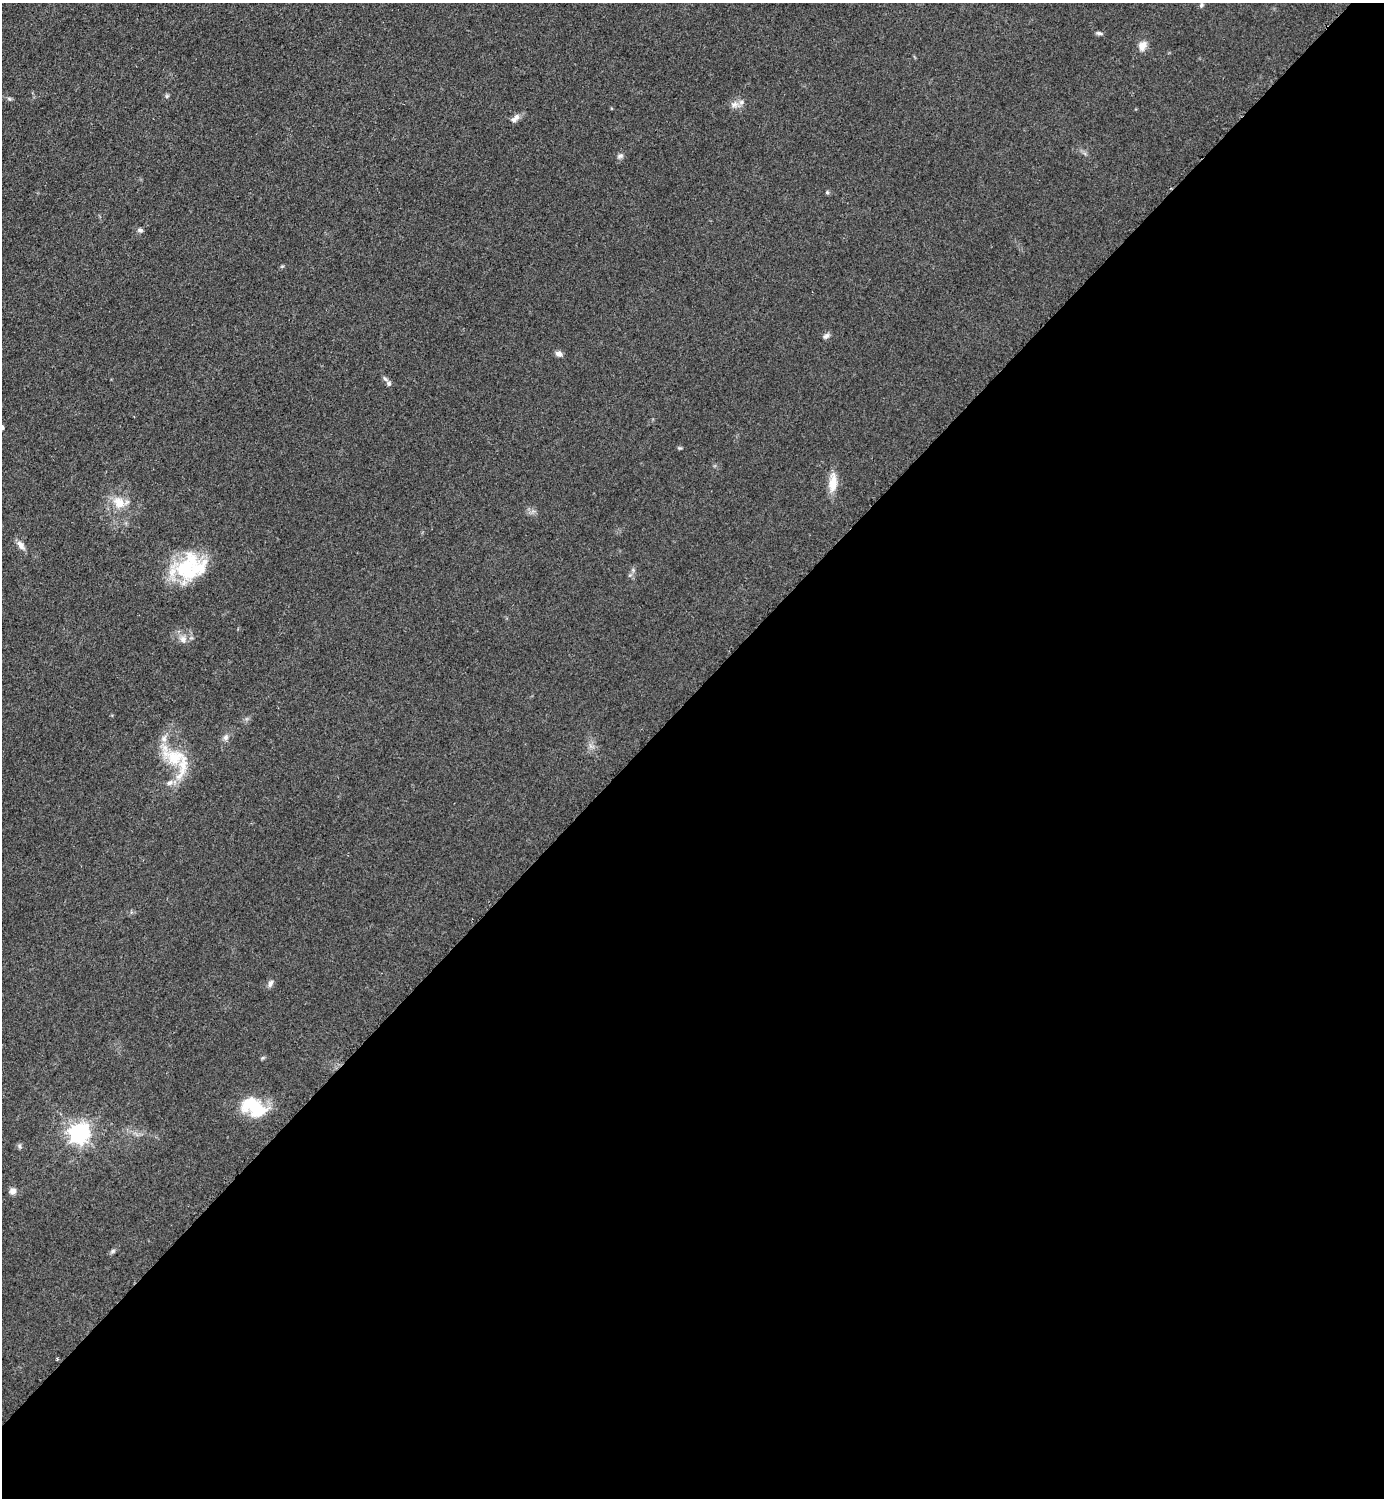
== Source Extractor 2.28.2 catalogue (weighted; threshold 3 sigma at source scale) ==
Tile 15 of 4 x 4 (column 3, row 4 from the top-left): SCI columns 3076-4457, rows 7-1502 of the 6005 x 6005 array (HDU 1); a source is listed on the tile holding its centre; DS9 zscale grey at full resolution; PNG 1386 x 1500 px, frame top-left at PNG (2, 3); no overlay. Shown black and unused: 54% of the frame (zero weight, under 2 of 3 exposures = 1% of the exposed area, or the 3 px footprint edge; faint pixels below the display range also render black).
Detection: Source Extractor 2.28.2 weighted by HDU 2 'WHT'; one run over the whole footprint, this tile lists its part. Background 0.0784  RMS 0.0081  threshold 0.0367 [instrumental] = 3 sigma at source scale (4.5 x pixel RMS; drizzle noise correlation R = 1.50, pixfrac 1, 0.05/0.05 arcsec/px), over >= 5 px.
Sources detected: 35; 1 inside a brighter object's white glare — not listed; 4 inside a brighter listed object's ellipse — not listed separately; the other 30 listed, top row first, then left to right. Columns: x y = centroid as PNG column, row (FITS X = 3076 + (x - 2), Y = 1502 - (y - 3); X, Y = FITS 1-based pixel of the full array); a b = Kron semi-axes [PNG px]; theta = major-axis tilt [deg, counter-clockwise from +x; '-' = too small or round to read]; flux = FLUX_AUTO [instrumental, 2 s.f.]
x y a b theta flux
1201 5 7 5 69 1.5
1099 33 9 4 -11 1.9
1142 46 13 10 59 6.3
167 96 6 5 - 1.4
9 99 7 5 -22 1.4
734 104 11 9 23 5
515 118 14 7 48 4.1
620 156 8 6 9 2.3
827 192 5 4 - 1.3
140 230 8 5 -1 1.9
826 336 10 6 38 2.6
559 354 9 6 -24 3.4
389 383 6 6 - 2
680 448 5 5 - 1
833 482 25 10 86 13
119 502 18 13 -45 14
21 545 15 7 -54 4.7
186 569 37 30 53 56
633 570 5 5 - 1.5
183 639 11 10 - 5.2
225 737 8 7 - 3.1
175 757 33 21 -11 32
169 783 11 6 24 3.7
270 983 10 6 64 2.9
257 1108 23 22 - 30
79 1133 8 7 - 500
19 1146 7 5 -77 1.7
13 1191 8 7 - 4.1
113 1251 8 5 37 1.8
57 1359 3 3 - 0.94